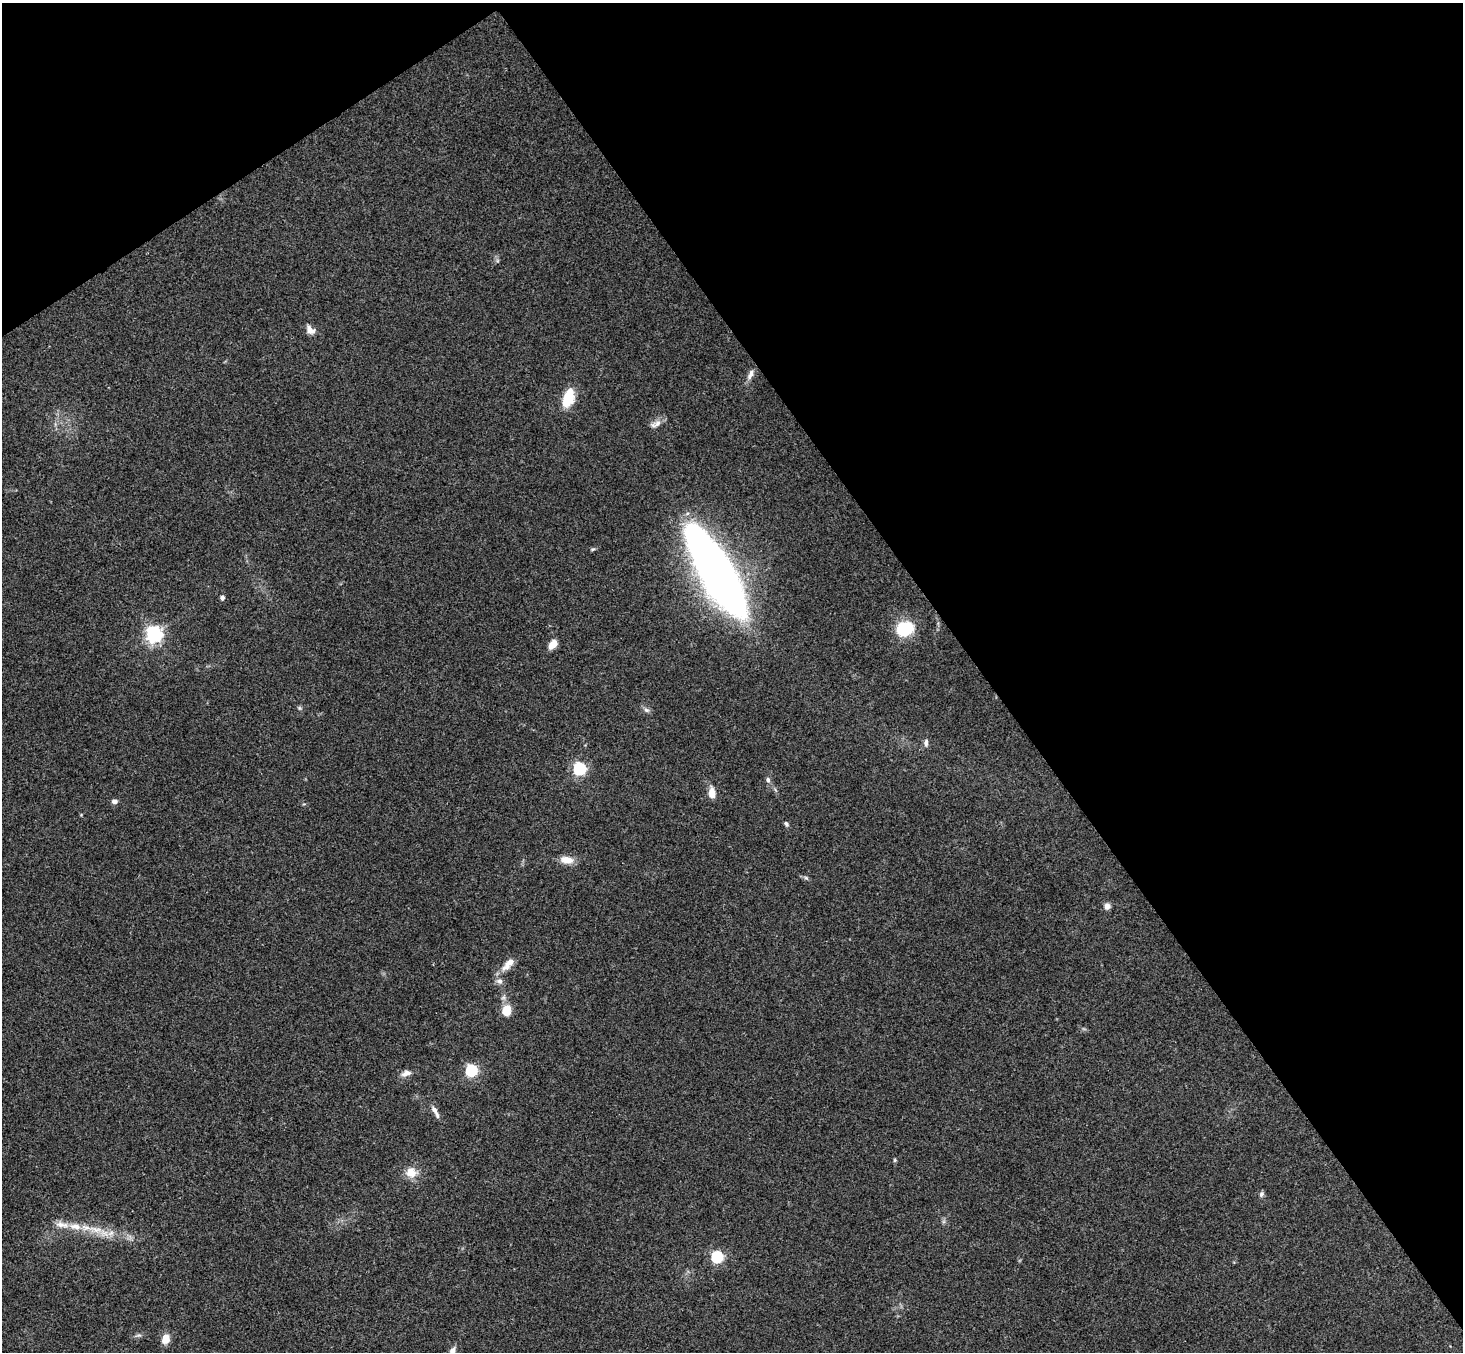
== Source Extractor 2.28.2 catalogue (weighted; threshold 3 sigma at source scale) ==
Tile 3 of 4 x 4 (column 3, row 1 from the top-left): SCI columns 2974-4434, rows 4383-5732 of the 5945 x 5927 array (HDU 1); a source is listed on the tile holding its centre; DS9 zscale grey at full resolution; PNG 1465 x 1354 px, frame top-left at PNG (2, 3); no overlay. Shown black and unused: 37% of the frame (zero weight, under 3 of 4 exposures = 6% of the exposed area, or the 3 px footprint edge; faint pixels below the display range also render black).
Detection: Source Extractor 2.28.2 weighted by HDU 2 'WHT'; one run over the whole footprint, this tile lists its part. Background 0.215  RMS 0.0084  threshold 0.0377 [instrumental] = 3 sigma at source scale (4.5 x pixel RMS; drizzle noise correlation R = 1.50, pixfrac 1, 0.05/0.05 arcsec/px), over >= 5 px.
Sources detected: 39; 1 inside a brighter object's white glare — not listed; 2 inside a brighter listed object's ellipse — not listed separately; the other 36 listed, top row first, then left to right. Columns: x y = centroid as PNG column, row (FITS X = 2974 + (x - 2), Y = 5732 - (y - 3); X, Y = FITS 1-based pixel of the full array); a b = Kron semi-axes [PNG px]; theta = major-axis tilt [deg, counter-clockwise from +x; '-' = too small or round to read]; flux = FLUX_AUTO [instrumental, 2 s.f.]
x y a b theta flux
310 330 11 7 -44 6.3
750 375 15 6 65 4.3
568 398 21 12 71 22
657 424 13 8 23 5.1
593 549 6 4 18 1.1
717 572 77 19 -59 890
222 598 5 5 - 2
905 629 15 12 16 41
154 634 6 6 - 320
553 644 11 7 51 7.7
299 708 7 4 -89 1.3
646 710 8 6 -21 2.3
926 743 9 5 88 3.1
579 769 6 5 - 140
768 780 7 6 - 2.1
712 793 13 8 -86 7.3
114 801 8 5 -6 2.8
786 824 8 4 -64 1.6
567 860 17 9 -10 8.8
806 878 6 4 -19 1.5
1107 906 7 7 - 3.9
506 967 13 9 26 6.1
499 981 9 7 -7 3.1
506 1010 10 8 83 15
471 1070 6 5 - 110
406 1073 13 7 15 4.7
435 1110 15 6 -59 4.5
895 1160 6 4 90 1
411 1172 16 14 -34 10
1261 1194 8 5 54 1.9
62 1225 21 8 -9 8
95 1229 25 8 -11 14
717 1257 6 5 - 99
138 1335 12 2 12 1.6
166 1339 11 8 69 8.8
452 1351 9 6 65 3.7
Isophote crosses this tile's border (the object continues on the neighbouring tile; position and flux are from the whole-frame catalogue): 1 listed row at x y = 452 1351